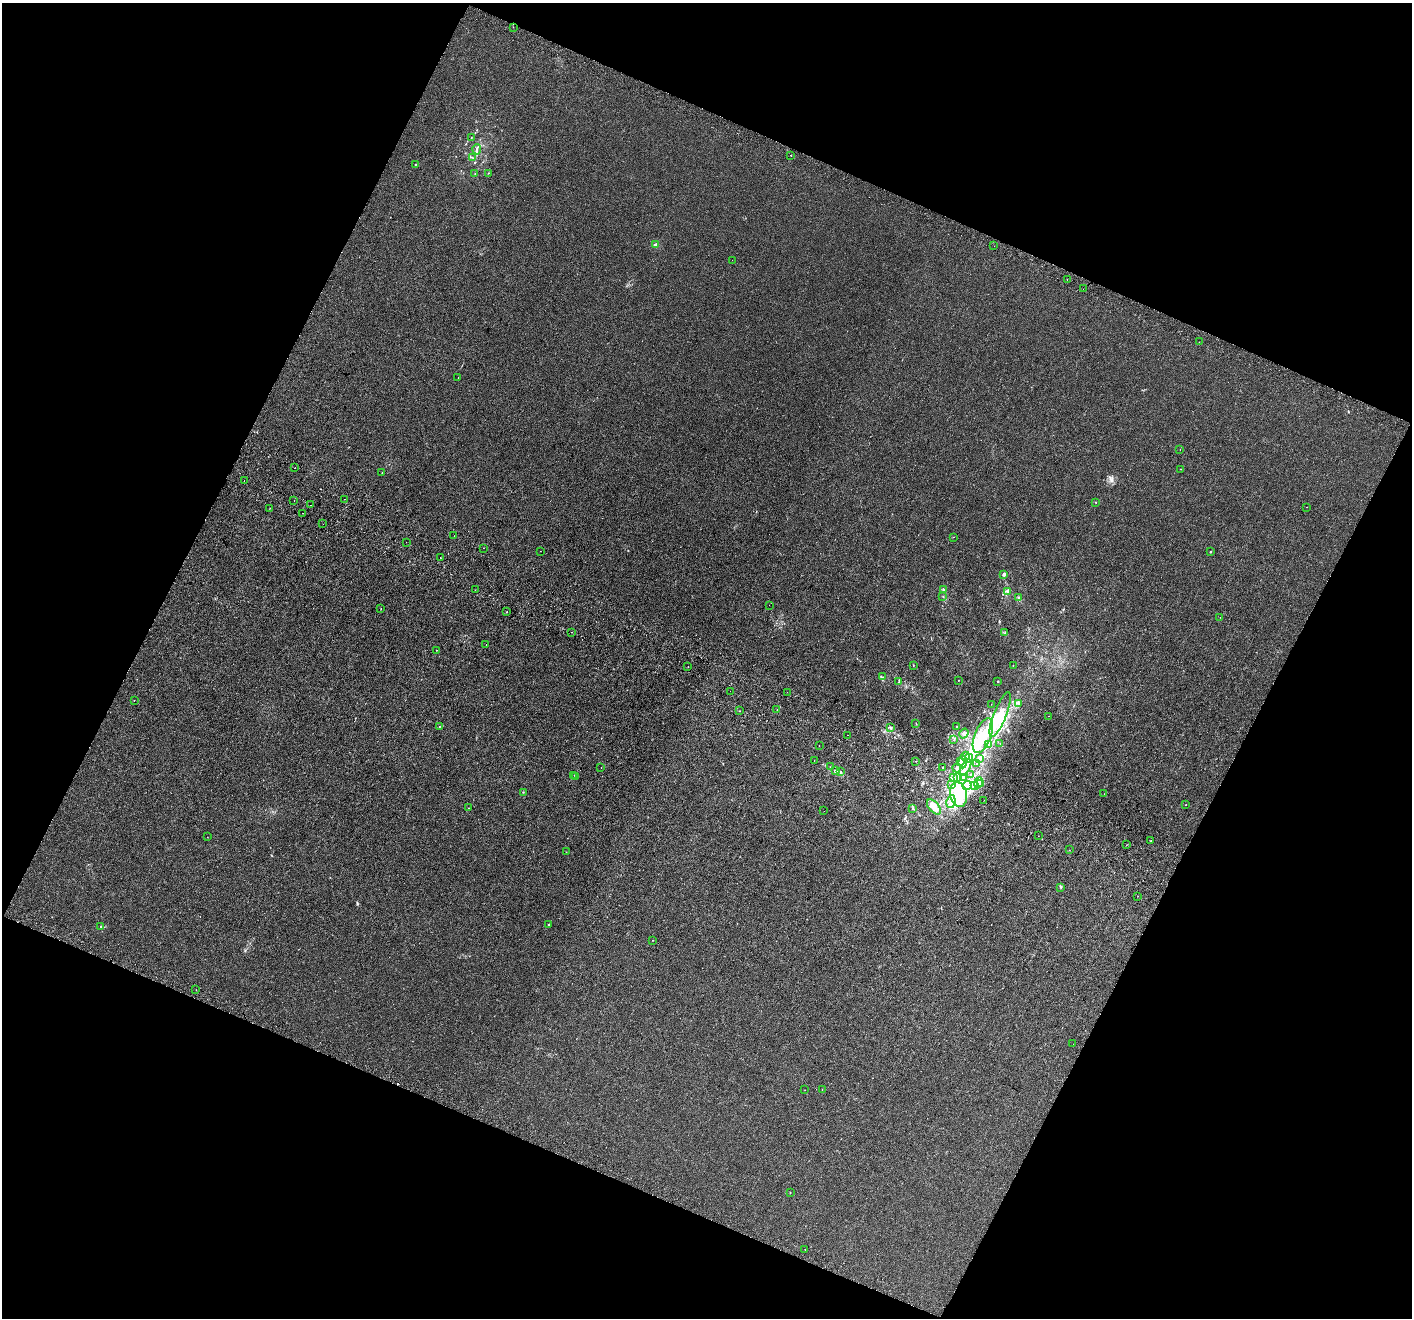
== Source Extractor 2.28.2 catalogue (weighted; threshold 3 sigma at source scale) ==
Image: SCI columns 69-5708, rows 379-5640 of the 5769 x 5954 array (HDU 1 of 3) = the unmasked area's bounding box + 8 px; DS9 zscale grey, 4 x 4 block average (1 PNG px = mean of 4 x 4 image px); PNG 1414 x 1320 px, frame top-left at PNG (2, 3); each listed source drawn as its Kron ellipse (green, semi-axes under 4 px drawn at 4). Shown black and unused: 44% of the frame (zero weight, under 3 of 4 exposures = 6% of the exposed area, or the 3 px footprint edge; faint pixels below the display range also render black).
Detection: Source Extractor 2.28.2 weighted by HDU 2 'WHT'. Background 1.16e-04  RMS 0.0016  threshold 0.00729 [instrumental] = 3 sigma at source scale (4.5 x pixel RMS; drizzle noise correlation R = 1.50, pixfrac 1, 0.0396/0.0396 arcsec/px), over >= 5 px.
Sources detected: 163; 14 inside a brighter object's white glare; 2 cosmic-ray / hot-pixel residue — neither listed nor drawn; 4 coinciding with a brighter row at this scale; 14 inside a brighter listed object's ellipse — not listed separately; the other 129 listed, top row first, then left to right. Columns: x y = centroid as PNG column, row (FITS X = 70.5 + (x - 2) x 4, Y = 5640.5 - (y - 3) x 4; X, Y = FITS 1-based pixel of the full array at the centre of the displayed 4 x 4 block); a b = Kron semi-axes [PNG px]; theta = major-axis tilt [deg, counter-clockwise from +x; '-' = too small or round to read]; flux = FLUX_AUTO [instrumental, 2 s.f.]
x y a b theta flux
513 27 2 2 - 0.27
471 138 2 2 - 0.3
477 149 5 2 - 1.5
791 155 2 2 - 0.31
473 158 2 2 - 0.37
415 164 2 2 - 1.1
475 173 2 2 - 0.36
488 173 2 2 - 0.35
656 245 2 2 - 9.2
994 246 2 2 - 0.14
732 260 2 2 - 0.12
1067 280 2 2 - 0.56
1083 289 2 2 - 0.15
1199 342 2 2 - 0.19
458 378 2 2 - 0.48
1180 449 2 2 - 0.19
295 468 2 2 - 0.86
1181 469 2 2 - 0.27
382 472 2 2 - 0.47
244 480 2 2 - 1.1
344 499 2 2 - 0.3
294 500 2 2 - 0.34
1096 502 2 2 - 0.4
311 505 2 2 - 0.99
1306 507 2 2 - 0.19
270 508 2 2 - 0.31
302 513 2 2 - 0.79
323 524 2 2 - 0.17
454 536 2 2 - 0.71
953 537 2 2 - 0.39
406 542 2 2 - 0.22
483 548 2 2 - 0.2
540 551 2 2 - 0.16
1211 552 2 2 - 0.78
440 558 2 2 - 0.58
1004 574 2 2 - 7.4
943 589 3 2 - 1.1
475 590 2 2 - 0.3
1007 591 3 2 - 1.6
943 596 2 2 - 0.44
1018 598 4 2 - 0.86
769 605 2 2 - 0.26
381 609 2 2 - 0.45
507 611 2 2 - 0.76
1220 617 2 2 - 0.22
572 632 2 2 - 0.42
1005 633 2 2 - 0.3
486 644 2 2 - 0.39
437 650 2 2 - 0.94
913 665 2 2 - 0.44
1013 665 2 2 - 0.21
688 666 2 2 - 0.57
883 677 2 2 - 0.23
959 680 2 2 - 0.59
998 681 2 2 - 0.56
899 682 3 2 - 1.1
730 691 2 2 - 0.46
787 692 2 2 - 0.2
134 700 2 2 - 0.22
1018 703 3 2 - 1.1
991 704 2 2 - 0.18
777 710 2 2 - 0.22
740 711 2 2 - 0.51
1000 714 24 6 69 16
1048 716 2 2 - 0.15
916 723 2 2 - 0.35
439 726 2 2 - 0.34
957 726 2 2 - 0.28
890 728 2 2 - 0.85
964 734 5 3 - 3.1
847 735 2 2 - 0.71
983 736 18 8 69 20
953 740 2 2 - 0.31
1000 744 2 2 - 0.32
989 745 2 2 - 0.49
819 746 2 2 - 0.31
965 756 4 3 - 2.1
969 758 4 3 - 3
980 758 3 2 - 1
814 760 2 2 - 0.14
916 761 2 2 - 0.34
960 762 4 3 - 1.7
963 762 6 3 86 3.4
977 763 2 2 - 0.59
830 767 2 2 - 0.42
943 767 2 2 - 0.5
966 767 9 3 60 4.4
601 768 2 2 - 0.15
957 768 4 2 - 1.5
835 771 3 2 - 1.2
841 771 2 2 - 0.28
574 775 2 2 - 0.21
971 775 2 2 - 0.48
576 777 2 2 - 0.24
953 777 2 2 - 1.2
958 778 4 3 - 2.4
963 778 4 2 - 1.7
978 783 6 2 67 2.8
952 784 2 2 - 0.71
981 784 3 2 - 2.4
967 786 4 3 - 3.4
974 786 3 2 - 0.97
523 792 2 2 - 0.25
1104 794 2 2 - 0.11
958 795 12 8 -80 21
984 800 2 2 - 0.15
951 802 6 4 81 5.6
1186 805 2 2 - 0.89
934 807 9 5 -50 7.5
469 808 2 2 - 0.21
913 808 3 2 - 0.6
824 811 2 2 - 0.23
1039 836 2 2 - 0.14
207 837 2 2 - 0.17
1151 840 2 2 - 0.44
1126 845 2 2 - 0.16
1069 850 2 2 - 0.23
566 852 2 2 - 0.35
1061 888 2 2 - 0.57
1138 896 2 2 - 0.18
549 924 2 2 - 1.9
100 927 2 2 - 0.7
652 940 2 2 - 0.32
196 990 2 2 - 0.22
1073 1044 2 2 - 0.36
822 1089 2 2 - 0.23
805 1090 2 2 - 0.15
790 1193 2 2 - 0.21
805 1249 2 2 - 0.27
Diffuse or blended objects may show on this block-average render without a row.